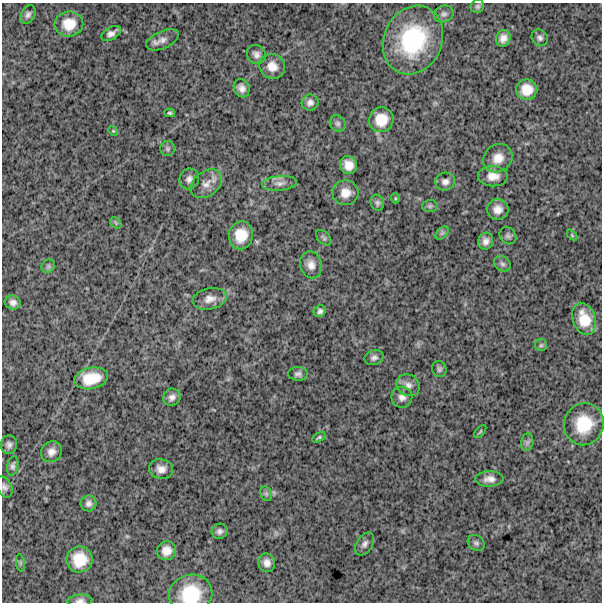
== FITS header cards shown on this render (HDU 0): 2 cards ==
NAXIS1  =                  600
NAXIS2  =                  600

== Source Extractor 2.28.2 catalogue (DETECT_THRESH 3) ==
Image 600 x 600 px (HDU 0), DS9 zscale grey, 1 PNG px = 1 image px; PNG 604 x 604 px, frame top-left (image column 1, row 600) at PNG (2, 3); each listed source drawn as its Kron ellipse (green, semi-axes under 4 px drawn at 4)
Background 1620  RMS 260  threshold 787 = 3 sigma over >= 5 px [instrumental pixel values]
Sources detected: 74; all 74 listed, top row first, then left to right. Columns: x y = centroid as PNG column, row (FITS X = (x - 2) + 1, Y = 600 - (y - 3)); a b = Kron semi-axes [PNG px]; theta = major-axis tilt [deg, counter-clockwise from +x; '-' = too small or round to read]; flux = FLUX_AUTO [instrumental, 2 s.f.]
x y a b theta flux
477 6 7 6 - 3.9e+04
28 14 10 6 59 6.1e+04
444 14 10 8 22 6.5e+04
69 24 14 12 8 2.9e+05
111 33 11 6 31 8.1e+04
503 38 8 7 - 1.1e+05
540 38 9 7 -45 5.9e+04
162 40 17 8 24 1.2e+05
413 40 35 29 66 1.7e+06
256 54 10 9 - 8.6e+04
272 66 13 12 - 2.0e+05
242 88 9 7 -66 9.7e+04
527 90 10 10 - 2.5e+05
310 102 8 8 - 7.6e+04
170 113 5 4 - 2.7e+04
381 120 12 12 - 3.0e+05
338 123 8 7 - 4.8e+04
113 131 5 4 - 1.8e+04
168 149 7 7 - 4.9e+04
498 158 15 13 39 2.3e+05
348 165 9 8 - 1.8e+05
493 176 15 10 -1 1.8e+05
189 179 10 9 - 9.0e+04
445 182 10 9 - 8.4e+04
280 183 17 7 6 1.2e+05
206 184 17 12 37 1.8e+05
345 193 13 12 - 1.9e+05
395 198 5 3 - 1.7e+04
377 203 8 6 -66 4.5e+04
430 206 7 6 - 3.7e+04
498 209 11 10 - 1.5e+05
116 223 6 5 - 2.8e+04
442 233 8 5 45 3.8e+04
241 235 14 12 79 3.4e+05
572 235 6 4 -46 2.0e+04
508 236 9 7 -48 5.3e+04
324 238 9 5 -45 4.0e+04
486 241 8 7 - 9.5e+04
502 264 9 7 -35 5.5e+04
311 265 13 10 -77 1.4e+05
48 266 7 6 - 4.1e+04
210 299 17 10 12 1.5e+05
13 302 8 7 - 8.1e+04
320 311 6 5 - 5.1e+04
584 319 16 11 -70 3.7e+05
541 345 6 6 - 3.4e+04
374 358 9 7 20 6.3e+04
439 369 8 7 - 4.7e+04
298 374 10 7 -2 6.2e+04
91 378 17 10 12 4.1e+05
408 385 12 10 -35 1.1e+05
172 397 9 8 - 8.3e+04
402 397 10 10 - 1.0e+05
584 424 21 20 - 6.1e+05
480 432 8 3 49 2.2e+04
319 437 7 3 30 2.5e+04
527 442 9 6 83 5.5e+04
9 445 9 8 - 7.1e+04
51 452 11 10 - 1.2e+05
13 466 10 5 77 4.9e+04
161 469 12 10 -11 1.4e+05
489 479 14 7 1 1.2e+05
4 487 11 7 -61 6.4e+04
266 494 7 5 -69 3.5e+04
88 503 8 8 - 7.5e+04
219 531 8 7 - 6.3e+04
476 543 9 7 -37 5.3e+04
365 544 12 8 57 8.2e+04
166 551 10 9 - 1.6e+05
80 559 13 13 - 3.9e+05
20 563 9 4 -82 3.3e+04
267 563 9 8 - 1.1e+05
191 594 22 19 15 7.3e+05
80 601 12 6 4 7.0e+04
At the frame edge (FLAGS 8, measured only in part): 3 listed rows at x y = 4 487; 191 594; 80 601